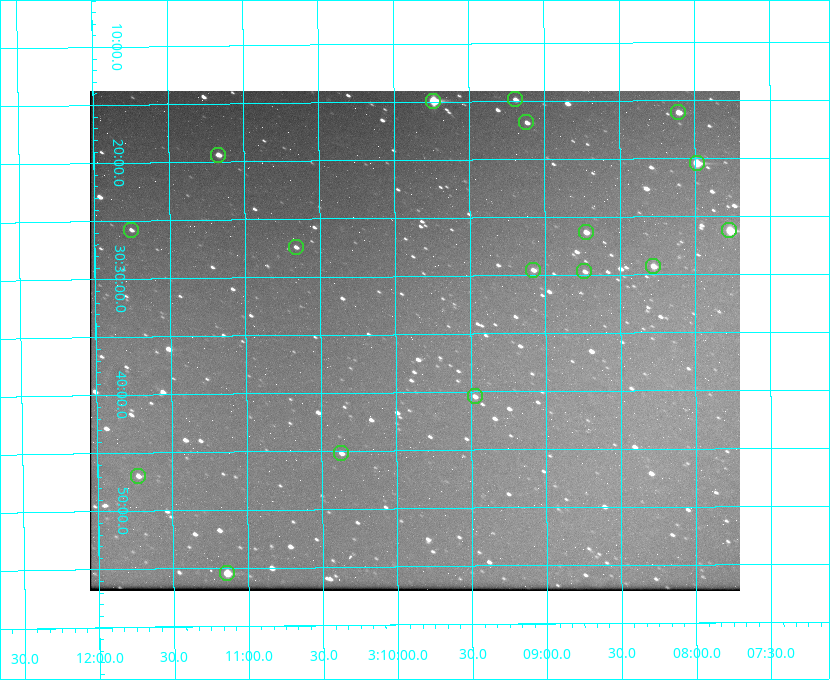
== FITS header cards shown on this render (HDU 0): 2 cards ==
NAXIS1  =                  650 / Width of table row in bytes
NAXIS2  =                  500 / Number of rows in table

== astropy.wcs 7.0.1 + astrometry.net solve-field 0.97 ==
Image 650 x 500 px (HDU 0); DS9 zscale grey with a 90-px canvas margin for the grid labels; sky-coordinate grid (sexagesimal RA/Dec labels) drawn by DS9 from the SOLVED WCS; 17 Tycho-2 reference stars matched to detected sources circled (green)
Header WCS: none
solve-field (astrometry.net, Tycho-2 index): SOLVED blind (the file carries no WCS)
Solved WCS: RA---TAN-SIP/DEC--TAN-SIP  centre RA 03:09:52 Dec +30:36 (47.47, +30.59 deg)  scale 5.17 arcsec/px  FOV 56.0' x 43.1'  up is -180 deg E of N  parity flipped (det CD > 0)
(file carries no celestial WCS; the grid is the blind solution)
Tycho-2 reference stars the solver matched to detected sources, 17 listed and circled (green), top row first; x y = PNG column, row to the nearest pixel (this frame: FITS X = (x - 90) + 1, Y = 500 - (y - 91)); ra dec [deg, ICRS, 3 dp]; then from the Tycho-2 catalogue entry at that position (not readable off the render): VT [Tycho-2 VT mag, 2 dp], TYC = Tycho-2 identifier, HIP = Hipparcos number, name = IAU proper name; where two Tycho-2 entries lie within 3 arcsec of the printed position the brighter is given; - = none
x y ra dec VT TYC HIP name
515 99 47.298 +30.248 11.74 2340-1527-1 - -
433 101 47.434 +30.249 8.84 2340-1699-1 - -
678 112 47.027 +30.268 10.45 2339-1565-1 - -
526 122 47.279 +30.281 11.50 2340-853-1 - -
218 155 47.792 +30.323 11.52 2340-1736-1 - -
697 163 46.997 +30.341 9.26 2339-1426-1 - -
131 230 47.939 +30.430 12.78 2340-1376-1 - -
729 230 46.942 +30.437 9.50 2339-1638-1 - -
586 232 47.182 +30.439 11.33 2339-1340-1 - -
296 247 47.665 +30.457 11.70 2340-1064-1 - -
653 266 47.070 +30.488 10.91 2339-1082-1 - -
533 270 47.270 +30.492 11.72 2340-1534-1 - -
584 271 47.184 +30.495 11.78 2339-1503-1 - -
475 396 47.369 +30.674 11.68 2340-1714-1 - -
341 453 47.592 +30.753 11.61 2340-1087-1 - -
138 476 47.932 +30.783 11.54 2340-1498-1 - -
227 573 47.785 +30.924 10.11 2340-1700-1 - -